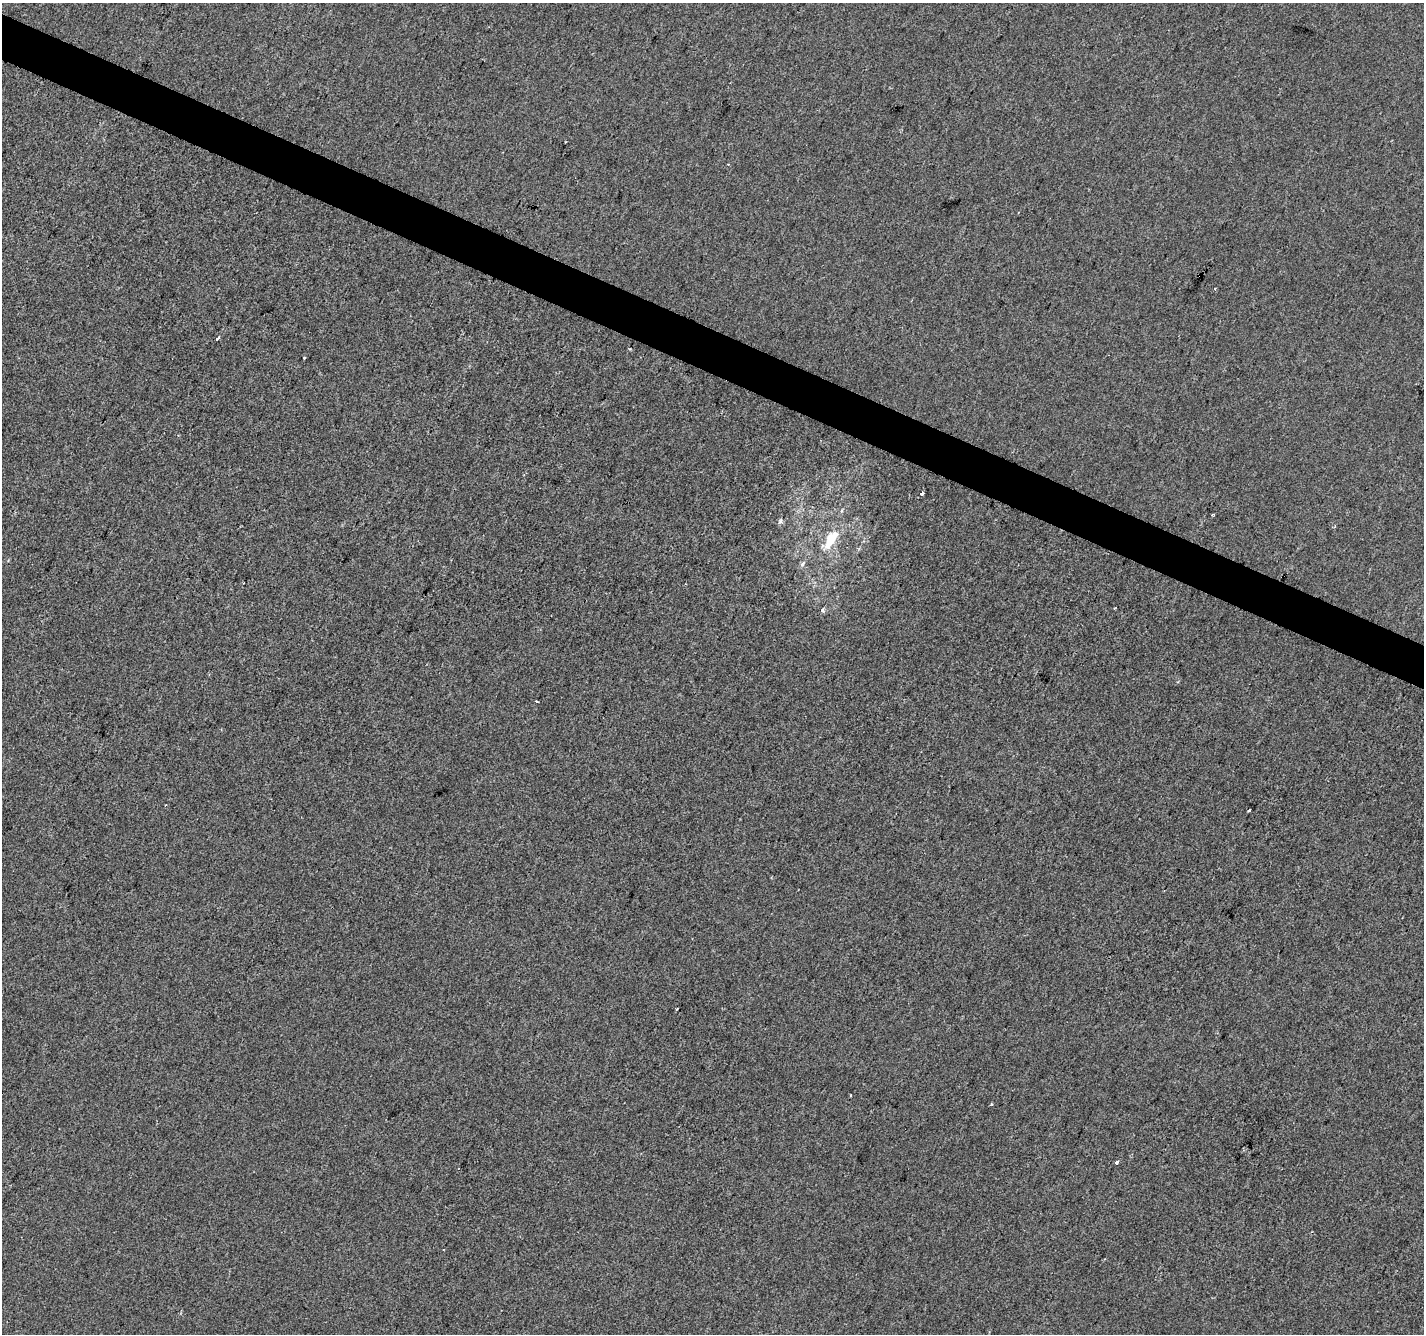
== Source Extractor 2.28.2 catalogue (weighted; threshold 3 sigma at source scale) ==
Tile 11 of 4 x 4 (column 3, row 3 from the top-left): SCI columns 2849-4270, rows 1602-2933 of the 5691 x 5802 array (HDU 1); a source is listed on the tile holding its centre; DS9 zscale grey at full resolution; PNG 1426 x 1336 px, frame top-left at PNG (2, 3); no overlay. Shown black and unused: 3% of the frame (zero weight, under 2 of 3 exposures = <1% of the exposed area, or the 3 px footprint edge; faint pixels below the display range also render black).
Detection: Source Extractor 2.28.2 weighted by HDU 2 'WHT'; one run over the whole footprint, this tile lists its part. Background -9.86e-05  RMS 0.0056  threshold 0.0252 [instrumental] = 3 sigma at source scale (4.5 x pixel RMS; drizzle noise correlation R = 1.50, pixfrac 1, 0.0396/0.0396 arcsec/px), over >= 5 px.
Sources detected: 15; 1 cosmic-ray / hot-pixel residue — not listed; the other 14 listed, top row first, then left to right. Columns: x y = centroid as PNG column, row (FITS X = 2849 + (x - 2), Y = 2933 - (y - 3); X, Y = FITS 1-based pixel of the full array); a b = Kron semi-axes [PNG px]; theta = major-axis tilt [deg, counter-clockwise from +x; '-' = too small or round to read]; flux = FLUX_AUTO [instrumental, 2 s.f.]
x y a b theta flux
1199 275 3 2 - 1.8
1215 288 3 3 - 1.5
217 339 5 3 - 4
304 358 3 3 - 2.8
922 493 3 3 - 8.4
1212 514 3 3 - 0.73
830 540 15 8 60 18
803 564 10 5 49 1.5
822 610 4 3 - 2.6
537 701 3 2 - 0.6
1249 810 3 2 - 1.1
851 1096 3 2 - 0.67
991 1104 4 3 - 0.65
1117 1163 3 3 - 5.3
Overlapping masked pixels (flux is a lower limit): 1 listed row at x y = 1199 275